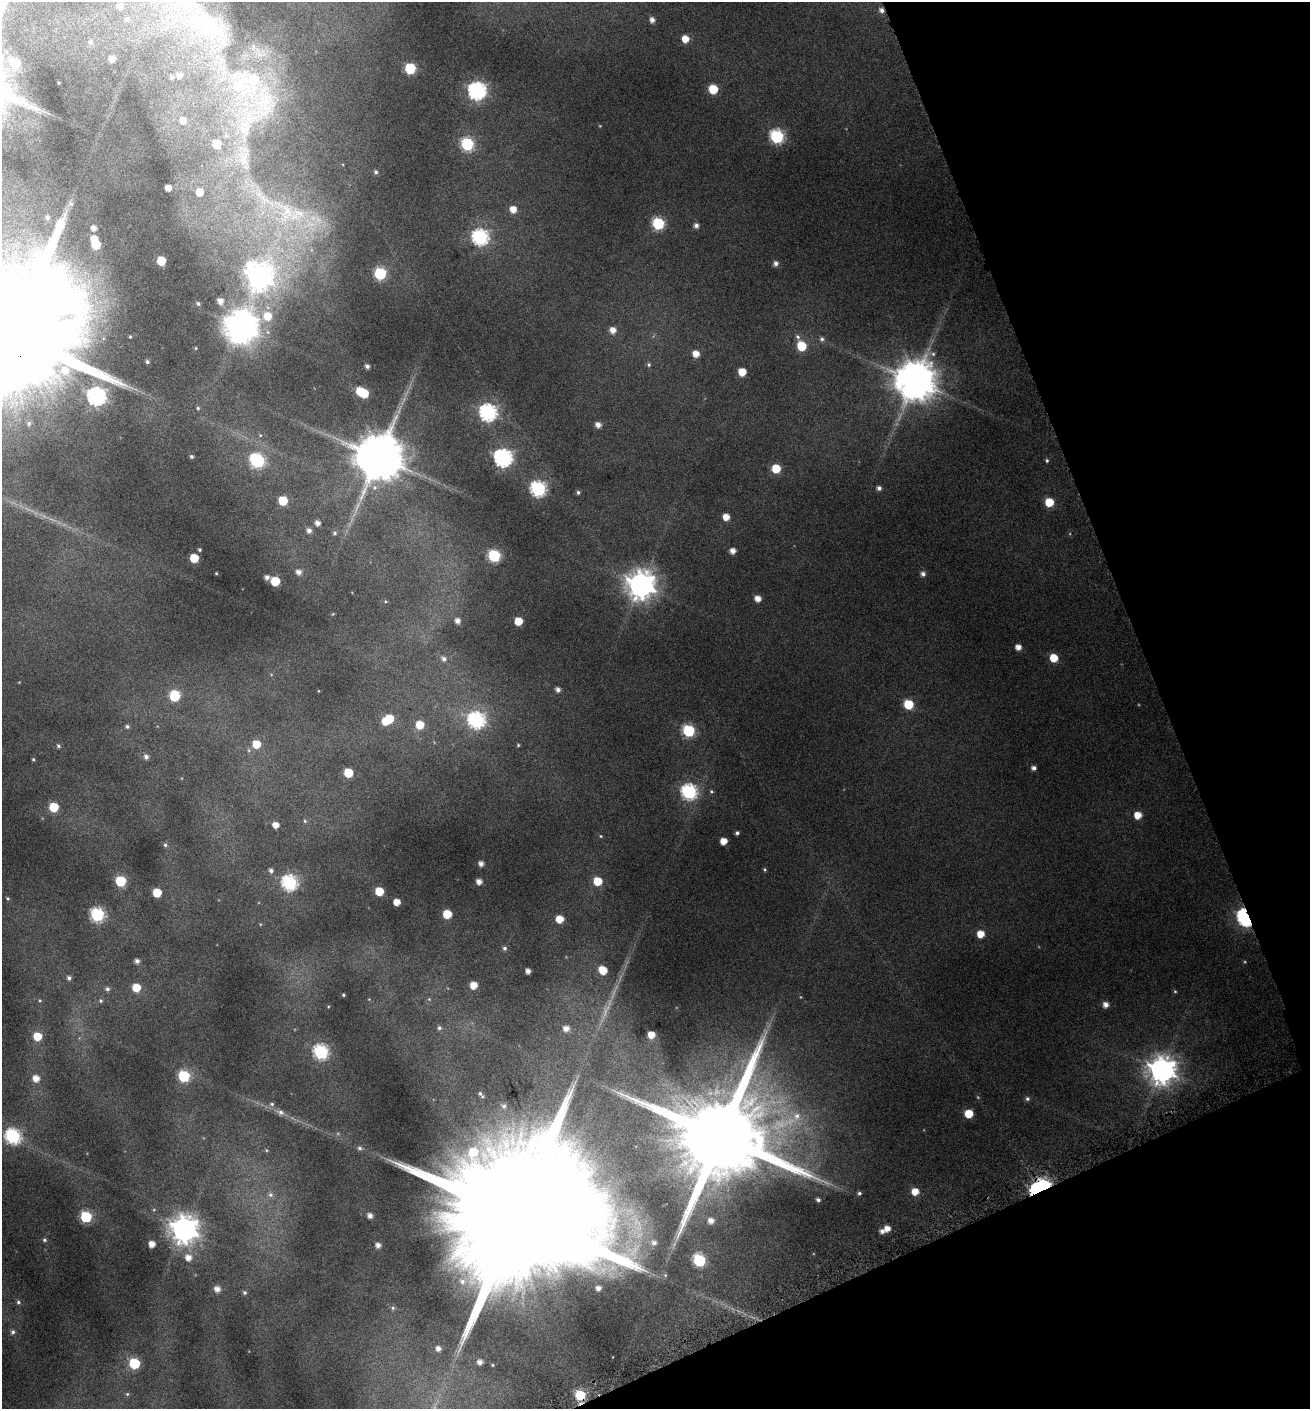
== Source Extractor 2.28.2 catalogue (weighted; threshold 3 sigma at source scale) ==
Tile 12 of 4 x 4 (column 4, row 3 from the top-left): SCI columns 4090-5397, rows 1411-2817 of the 5492 x 5671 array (HDU 1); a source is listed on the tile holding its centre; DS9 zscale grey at full resolution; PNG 1312 x 1411 px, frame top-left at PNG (2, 2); no overlay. Shown black and unused: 19% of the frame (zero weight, under 4 of 8 exposures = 2% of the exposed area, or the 3 px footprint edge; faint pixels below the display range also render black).
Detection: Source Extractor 2.28.2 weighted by HDU 2 'WHT'; one run over the whole footprint, this tile lists its part. Background 0.0951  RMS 0.0097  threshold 0.0395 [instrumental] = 3 sigma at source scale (4.09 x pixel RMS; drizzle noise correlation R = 1.36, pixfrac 0.8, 0.0396/0.0396 arcsec/px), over >= 5 px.
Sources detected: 199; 2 too faint to see at this stretch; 6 inside a brighter object's white glare — not listed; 3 inside a brighter listed object's ellipse — not listed separately; the other 188 listed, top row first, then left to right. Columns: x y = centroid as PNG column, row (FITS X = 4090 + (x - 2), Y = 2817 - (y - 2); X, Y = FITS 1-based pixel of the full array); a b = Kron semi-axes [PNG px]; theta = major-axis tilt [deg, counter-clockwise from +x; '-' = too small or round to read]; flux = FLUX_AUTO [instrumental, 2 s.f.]
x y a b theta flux
186 2 30 17 -23 32
120 6 7 6 - 3.3
882 10 5 5 - 2.8
127 19 6 5 - 2.1
652 20 6 5 - 3.7
213 27 33 17 -38 38
685 39 6 5 - 11
91 42 6 5 - 1.5
112 59 5 5 - 5.5
15 63 6 6 - 27
410 69 6 6 - 54
179 75 5 5 - 3.9
172 77 5 5 - 1.7
713 89 6 6 - 28
477 91 7 7 - 280
264 101 57 37 -88 110
183 120 6 6 - 5.7
226 135 7 5 -67 2.1
777 137 7 6 - 120
217 144 6 6 - 19
467 144 6 6 - 99
376 172 6 5 - 1.8
168 188 4 4 - 5.5
199 192 5 5 - 11
71 204 8 5 -53 1.9
513 209 6 6 - 7.8
297 214 28 12 29 22
47 217 6 5 - 2.2
658 224 6 6 - 78
696 225 5 5 - 3
94 228 4 4 - 3.5
480 237 7 7 - 190
96 244 6 6 - 21
161 261 5 5 - 21
776 263 5 5 - 2.8
380 274 6 6 - 75
259 277 11 10 - 720
220 301 7 7 - 5.4
198 304 5 5 - 1.7
267 316 10 10 - 14
239 326 12 10 62 850
613 330 6 6 - 6
268 332 6 4 -70 1.6
12 335 41 27 -73 41000
798 337 7 5 -34 2
822 339 5 5 - 1.7
802 346 6 6 - 30
196 348 5 3 - 0.67
696 354 6 5 - 7.3
147 362 4 4 - 1.4
649 365 5 4 - 1.2
367 366 4 4 - 2.4
742 372 6 5 - 15
915 381 11 11 - 2600
360 391 6 5 - 20
96 396 7 7 - 290
198 408 5 4 - 0.99
488 413 7 7 - 240
598 425 6 5 - 4.7
191 456 4 4 - 1.3
379 457 12 12 - 4300
503 458 7 7 - 290
257 460 8 6 -40 130
1047 461 5 4 - 1.2
776 469 6 5 - 23
879 488 5 5 - 2.6
538 489 7 7 - 170
578 492 5 4 - 1.4
283 501 6 6 - 25
1049 502 6 5 - 22
726 517 5 5 - 8.2
318 523 5 4 - 3.6
309 531 5 5 - 3.2
334 533 5 4 - 1.3
199 550 3 3 - 1
733 551 5 5 - 5
494 556 6 6 - 82
194 558 5 5 - 21
299 572 6 5 - 3.9
216 573 4 3 - 0.6
923 574 6 5 - 2.7
267 577 5 5 - 2.9
275 581 6 6 - 25
641 585 9 9 - 1000
758 599 5 5 - 6.7
457 621 5 5 - 3.9
518 621 5 5 - 15
1018 647 5 5 - 5.4
1054 658 6 5 - 17
444 659 6 5 - 2.4
558 690 5 5 - 3
175 696 7 6 - 37
908 704 6 6 - 32
389 719 7 6 - 22
476 720 8 7 - 190
420 725 6 6 - 15
127 726 5 4 - 1.5
689 731 6 6 - 72
256 744 6 6 - 15
518 745 4 4 - 0.86
58 746 5 4 - 1.2
146 757 6 5 - 2.9
33 759 4 3 - 0.83
1034 768 5 4 - 3
348 773 6 5 - 24
689 792 7 7 - 160
54 807 6 6 - 26
1138 815 6 6 - 10
305 821 5 3 - 0.81
275 825 5 4 - 6.3
737 833 4 4 - 1.7
601 836 5 3 - 0.73
723 841 5 5 - 9
165 845 5 5 - 1.4
481 864 5 4 - 3.5
271 870 5 4 - 2.4
120 881 6 6 - 46
598 881 6 6 - 18
479 882 5 4 - 4.8
289 883 7 7 - 150
379 891 6 5 - 19
157 893 6 5 - 21
8 898 5 4 - 1
397 902 5 5 - 8.4
447 914 6 6 - 17
97 915 7 6 - 120
1245 917 8 6 -56 270
559 919 6 5 - 13
980 934 5 5 - 11
505 948 5 5 - 1.7
137 961 5 4 - 3
603 970 7 5 -45 16
528 971 4 4 - 3.6
69 978 5 5 - 2.2
473 985 5 5 - 9.7
136 988 6 5 - 17
107 989 6 5 - 1.9
343 995 4 3 - 0.98
101 1001 5 5 - 1.4
1106 1005 6 5 - 4.6
439 1028 6 5 - 1.9
566 1028 6 6 - 5.6
651 1035 5 5 - 9.2
37 1036 6 6 - 16
321 1052 7 7 - 130
1162 1070 9 9 - 940
184 1076 6 6 - 61
36 1078 6 6 - 7.7
1027 1099 5 5 - 1.6
272 1104 6 6 - 1.5
504 1106 6 6 - 2.3
281 1112 8 7 - 2.9
969 1114 5 5 - 19
797 1116 10 8 74 6.4
13 1136 7 7 - 160
721 1136 25 21 -68 18000
360 1148 7 5 -3 1.9
473 1152 10 9 - 20
1044 1185 18 14 -18 190
915 1192 6 6 - 10
859 1193 4 4 - 1.5
270 1195 7 5 -21 2.3
818 1200 4 4 - 2.1
517 1215 60 29 -68 73000
370 1216 6 5 - 4
86 1217 6 6 - 63
711 1221 5 4 - 4.6
184 1229 9 9 - 870
887 1229 6 5 - 6
882 1231 6 5 - 3.3
44 1240 6 4 -22 1.3
654 1243 5 5 - 2
152 1244 5 5 - 6.9
378 1245 5 5 - 4.1
188 1257 7 6 - 6.3
699 1260 6 6 - 83
462 1281 8 7 - 3.8
598 1288 5 5 - 3.9
217 1289 6 6 - 5.3
245 1293 5 5 - 1.5
18 1302 5 5 - 1.5
393 1308 5 4 - 1.2
13 1332 6 6 - 2
438 1348 4 4 - 3.6
480 1362 5 4 - 3.9
134 1363 6 6 - 51
127 1394 4 4 - 0.9
580 1395 6 6 - 44
Overlapping masked pixels (flux is a lower limit): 6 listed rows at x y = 882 10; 12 335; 1245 917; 1044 1185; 517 1215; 580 1395
Isophote crosses this tile's border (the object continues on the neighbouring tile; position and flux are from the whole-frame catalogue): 2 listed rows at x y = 186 2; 12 335